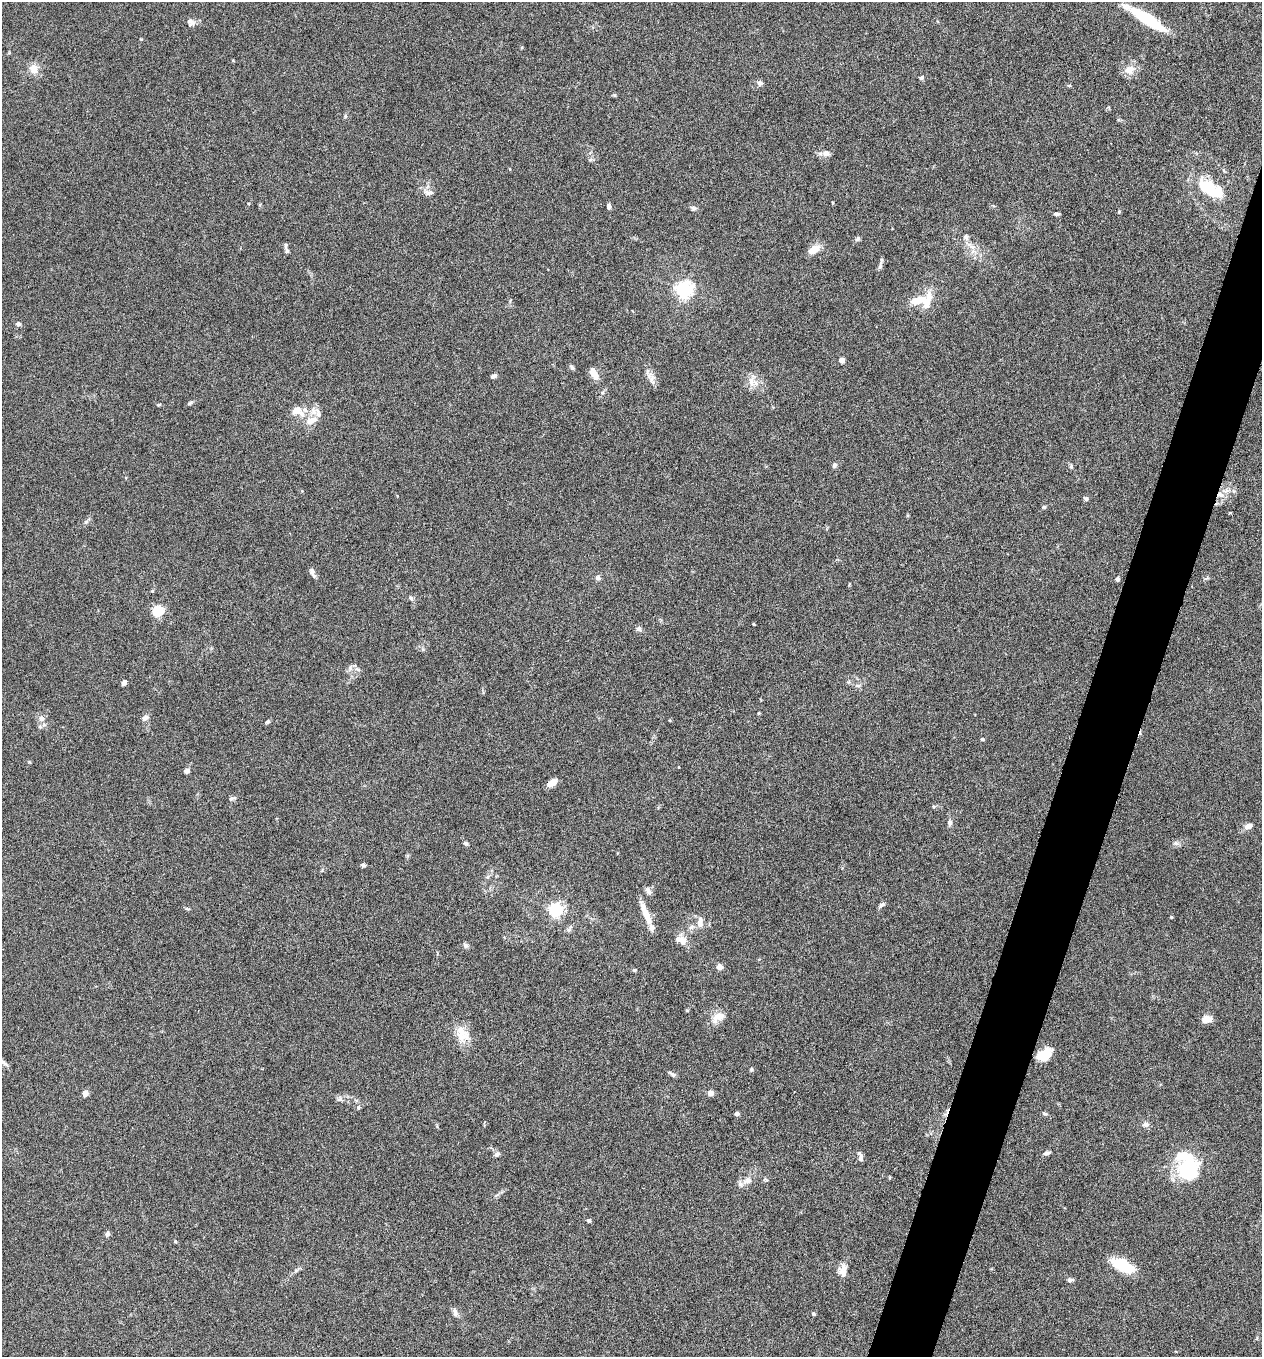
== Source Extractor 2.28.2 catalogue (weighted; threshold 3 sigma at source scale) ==
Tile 10 of 4 x 4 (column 2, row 3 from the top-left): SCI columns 1399-2658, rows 1366-2720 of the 5448 x 5438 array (HDU 1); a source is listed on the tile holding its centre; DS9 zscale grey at full resolution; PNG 1264 x 1359 px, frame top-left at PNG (2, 2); no overlay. Shown black and unused: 4% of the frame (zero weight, under 5 of 9 exposures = <1% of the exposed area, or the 3 px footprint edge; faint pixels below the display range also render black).
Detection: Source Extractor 2.28.2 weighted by HDU 2 'WHT'; one run over the whole footprint, this tile lists its part. Background 0.0659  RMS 0.0032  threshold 0.0131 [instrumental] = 3 sigma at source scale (4.09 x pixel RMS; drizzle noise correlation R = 1.36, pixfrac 0.8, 0.05/0.05 arcsec/px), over >= 5 px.
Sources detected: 108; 3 inside a brighter object's white glare — not listed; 7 inside a brighter listed object's ellipse — not listed separately; the other 98 listed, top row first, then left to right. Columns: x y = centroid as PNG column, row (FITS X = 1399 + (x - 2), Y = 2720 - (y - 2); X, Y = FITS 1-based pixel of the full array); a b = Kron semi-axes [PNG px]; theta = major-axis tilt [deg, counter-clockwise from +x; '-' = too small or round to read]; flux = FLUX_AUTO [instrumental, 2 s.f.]
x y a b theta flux
1147 19 40 10 -33 15
190 22 10 8 -41 1.2
33 69 14 11 -58 2.6
1129 69 16 11 22 2.7
921 78 6 5 - 0.47
760 83 7 7 - 0.82
345 116 6 3 -73 0.36
826 153 7 6 - 1.5
1209 187 28 17 -44 10
429 193 11 6 9 1.2
609 206 6 5 - 0.85
693 208 7 6 - 0.59
1119 211 5 4 - 0.28
1056 214 7 4 0 0.54
966 237 7 6 - 0.89
858 239 6 5 - 0.65
972 247 7 4 -19 0.87
286 249 11 4 -69 0.76
814 249 13 8 32 3.5
880 265 14 4 76 0.82
684 290 6 6 - 110
917 300 19 9 13 4.7
18 324 6 6 - 0.69
841 360 4 4 - 2.4
572 367 7 4 -45 0.58
594 373 15 8 -66 2.6
493 376 7 4 24 0.73
652 380 17 7 -74 1.8
751 382 16 9 -82 2.4
190 403 8 4 36 0.48
159 404 5 3 - 0.3
297 410 14 10 29 2.6
311 420 18 10 16 3.4
834 465 6 5 - 0.74
1071 467 6 4 81 0.41
1220 495 9 7 -14 1.9
1086 498 6 5 - 0.57
1044 507 5 5 - 0.42
86 522 7 4 19 0.51
312 572 13 5 -67 1
598 578 7 6 - 0.92
1117 579 4 4 - 0.71
410 598 7 5 -42 0.6
158 611 5 5 - 31
754 624 3 2 - 0.31
639 629 7 6 - 0.85
358 669 8 5 -20 0.77
124 682 6 4 55 1.2
857 686 6 4 18 0.48
41 718 7 6 - 1.5
145 718 9 6 39 1
670 720 4 3 - 0.25
268 722 7 4 40 0.48
982 739 4 3 - 0.53
187 771 7 6 - 0.75
552 783 12 7 33 1.9
232 798 9 4 12 0.61
950 823 8 6 -84 0.89
1248 826 10 6 17 1.5
465 843 6 5 - 0.48
1176 843 7 5 -44 0.71
363 865 5 5 - 0.54
648 891 10 6 -57 1.1
882 905 9 5 36 0.7
556 910 6 6 - 66
646 913 31 7 -67 4.2
1171 917 3 3 - 0.3
700 922 16 8 -87 1.9
682 941 13 10 -79 2.2
466 945 7 6 - 0.67
719 967 5 5 - 2.3
634 970 5 4 - 0.36
718 1017 19 11 33 3.1
1206 1019 11 7 4 2.6
461 1031 22 11 -38 4
1043 1054 14 9 27 6.4
3 1062 15 4 -36 0.87
751 1069 5 4 - 0.37
672 1074 10 4 -40 0.72
85 1093 6 6 - 1.4
710 1093 4 4 - 2.9
359 1107 6 4 73 0.44
1044 1113 7 4 -18 0.47
737 1114 4 4 - 0.98
1146 1125 8 7 - 0.94
1046 1153 8 4 6 0.71
497 1154 8 6 41 0.75
861 1157 11 5 -79 0.95
1183 1171 33 21 -60 12
747 1180 14 9 19 2.2
589 1221 5 4 - 0.62
107 1234 7 6 - 0.67
175 1242 5 3 - 0.29
1123 1265 24 11 -27 10
843 1273 18 10 -46 2
1070 1280 7 5 8 0.77
455 1312 12 6 -73 1
813 1314 4 4 - 0.43
Overlapping masked pixels (flux is a lower limit): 1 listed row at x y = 1220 495
Isophote crosses this tile's border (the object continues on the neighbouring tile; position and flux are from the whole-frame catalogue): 1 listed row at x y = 3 1062
Unlisted compact peaks at least as high as the median listed source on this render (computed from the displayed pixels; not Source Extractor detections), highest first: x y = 141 39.